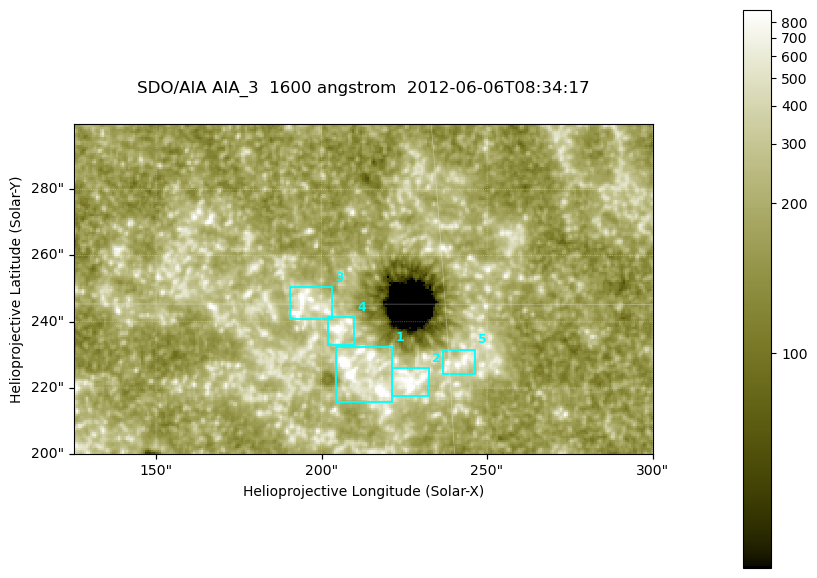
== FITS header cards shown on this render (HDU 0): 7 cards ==
TELESCOP= 'SDO/AIA '
INSTRUME= 'AIA_3   '
WAVELNTH=                 1600
WAVEUNIT= 'angstrom'
DATE-OBS= '2012-06-06T08:34:17.12'
CTYPE1  = 'HPLN-TAN'
CTYPE2  = 'HPLT-TAN'

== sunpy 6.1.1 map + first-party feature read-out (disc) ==
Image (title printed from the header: SDO/AIA AIA_3  1600 angstrom  2012-06-06T08:34:17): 287 x 164 px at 0.609 arcsec/px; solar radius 946 arcsec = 1552 px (partial field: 0.6% of the solar disc is inside the frame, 100% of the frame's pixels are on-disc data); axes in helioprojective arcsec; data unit not stated in the header (colour bar unlabelled)
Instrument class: DISC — disc imager (sunpy class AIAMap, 1600 A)
Bright regions (active regions / flare kernels): reference = the on-disc median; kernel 3 px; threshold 5 sigma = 333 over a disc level ~184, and >= 1.15x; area >= 47 px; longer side >= 3 px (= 1.8 arcsec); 5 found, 5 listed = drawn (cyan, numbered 1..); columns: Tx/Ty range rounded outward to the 2 arcsec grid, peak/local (2 s.f.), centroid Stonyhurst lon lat
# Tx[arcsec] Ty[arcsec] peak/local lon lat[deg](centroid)
1 204..222 216..232 10 +13 +14
2 220..234 216..226 7 +14 +14
3 190..204 240..252 5.1 +12 +15
4 202..210 232..242 5.9 +13 +15
5 236..248 224..232 4.5 +15 +14